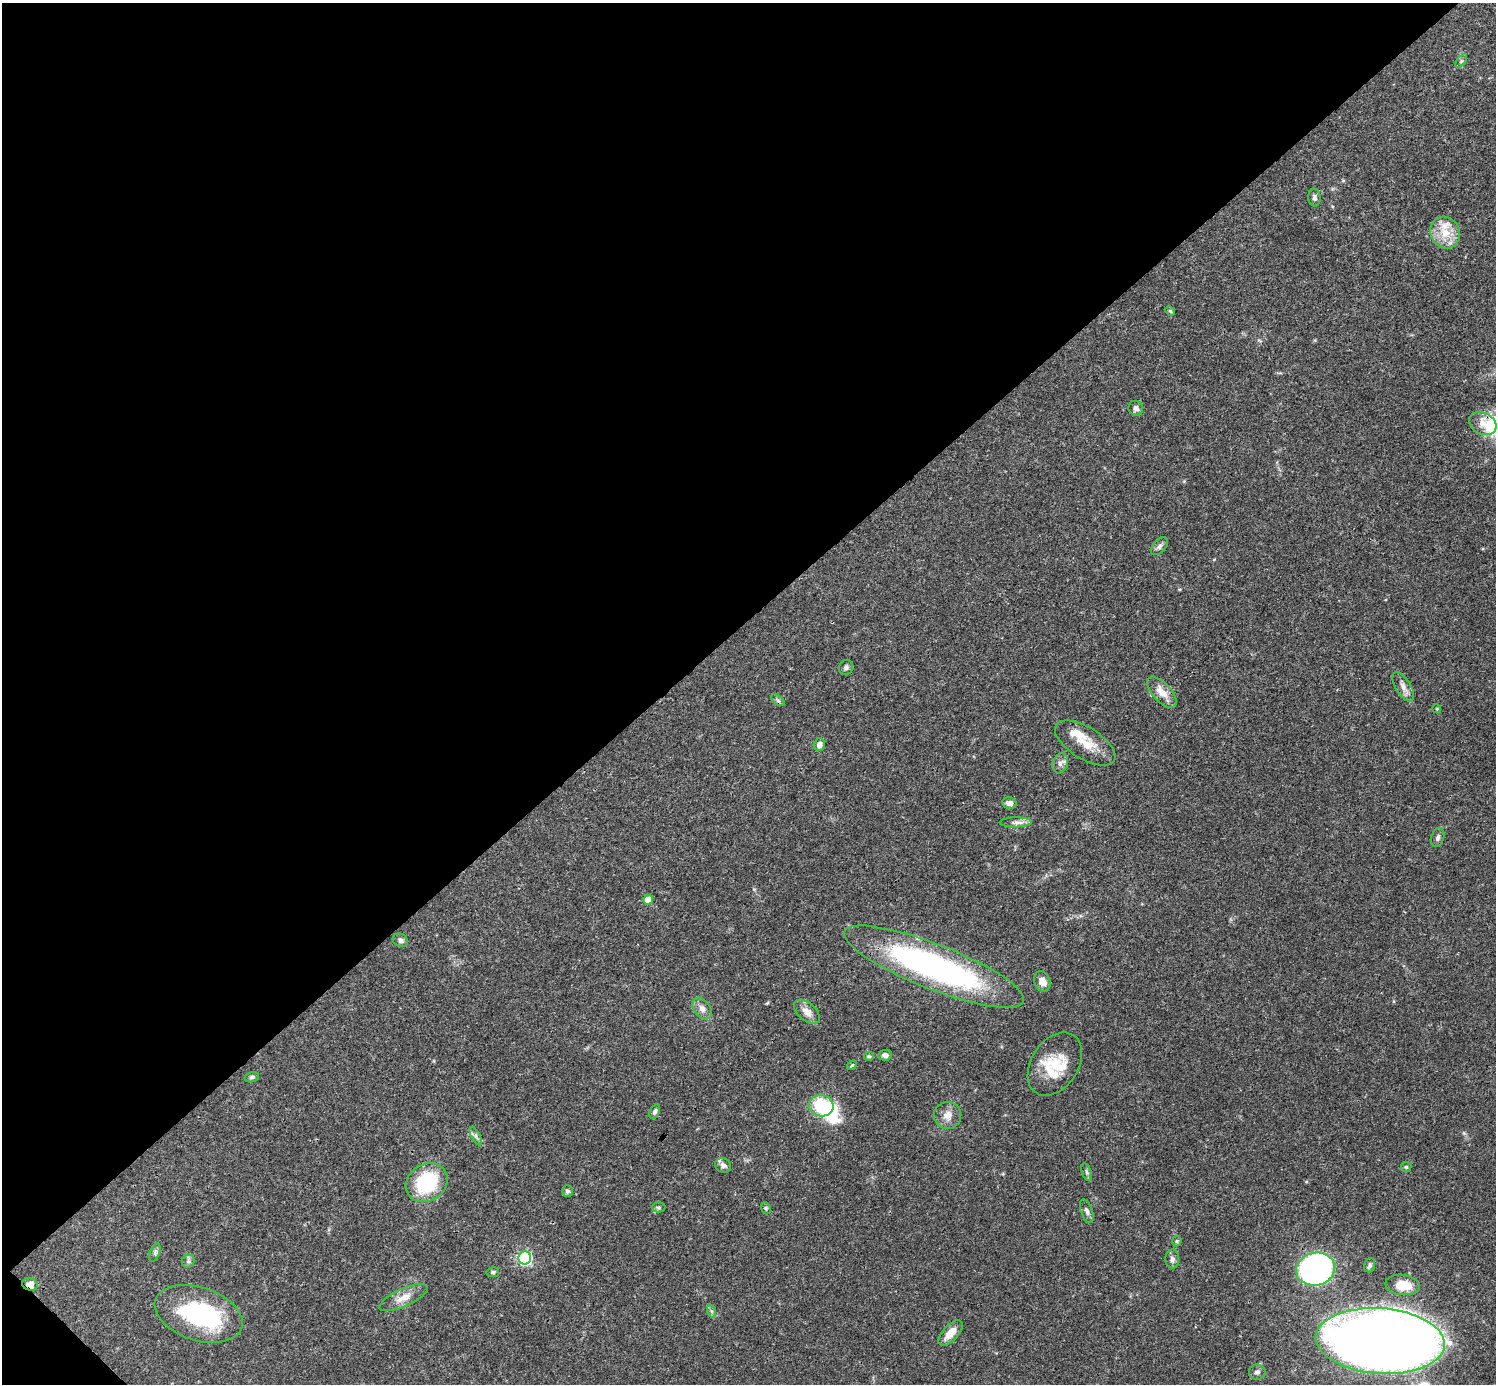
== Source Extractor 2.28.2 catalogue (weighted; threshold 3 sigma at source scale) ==
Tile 5 of 4 x 4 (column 1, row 2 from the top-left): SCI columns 1-1494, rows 2920-4301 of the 5982 x 5981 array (HDU 1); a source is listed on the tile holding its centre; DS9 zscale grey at full resolution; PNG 1498 x 1386 px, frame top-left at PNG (2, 3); each listed source drawn as its Kron ellipse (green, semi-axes under 4 px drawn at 4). Shown black and unused: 45% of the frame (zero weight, under 3 of 4 exposures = <1% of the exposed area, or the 3 px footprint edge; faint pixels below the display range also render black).
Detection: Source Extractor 2.28.2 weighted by HDU 2 'WHT'; one run over the whole footprint, this tile lists its part. Background 0.041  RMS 0.0027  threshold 0.012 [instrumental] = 3 sigma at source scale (4.5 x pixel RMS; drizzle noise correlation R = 1.50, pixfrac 1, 0.05/0.05 arcsec/px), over >= 5 px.
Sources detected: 66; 2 inside a brighter object's white glare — neither listed nor drawn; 7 inside a brighter listed object's ellipse — not listed separately; the other 57 listed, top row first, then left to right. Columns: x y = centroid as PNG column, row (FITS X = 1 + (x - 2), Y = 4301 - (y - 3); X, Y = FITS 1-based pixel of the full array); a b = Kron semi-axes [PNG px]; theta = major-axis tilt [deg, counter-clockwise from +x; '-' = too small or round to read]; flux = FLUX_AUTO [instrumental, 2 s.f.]
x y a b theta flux
1461 61 8 4 53 0.55
1314 198 9 6 -86 0.82
1445 232 16 14 -63 5.5
1170 311 5 4 - 0.35
1136 408 7 7 - 1
1483 423 14 10 -30 2.9
1159 546 10 6 49 0.9
846 667 8 7 - 0.75
1403 687 16 7 -59 1.8
1162 692 19 9 -47 3.6
778 700 8 4 -37 0.55
1437 709 4 3 - 0.24
1085 743 34 16 -32 6.4
819 744 6 5 - 1.4
1060 763 10 7 73 1.1
1009 803 7 5 -10 1.1
1016 822 16 5 1 1.2
1438 838 10 6 72 0.81
648 900 5 4 - 4.5
400 940 8 6 -30 0.91
934 967 96 22 -21 80
1042 981 10 8 -70 2.3
702 1008 12 8 -55 1.7
807 1012 15 8 -42 2.1
885 1055 7 5 11 1
869 1056 5 4 - 0.37
1055 1064 34 23 57 8.3
852 1065 5 4 - 0.34
252 1077 7 5 15 0.6
821 1106 12 10 -11 14
655 1112 7 5 63 0.72
947 1115 13 13 - 2.6
476 1136 10 4 -62 0.71
723 1165 8 7 - 0.99
1406 1167 5 5 - 0.41
1087 1172 9 4 -71 0.59
427 1182 22 18 33 18
567 1191 6 5 - 0.52
659 1207 7 5 -1 0.5
766 1208 6 4 -71 0.37
1087 1211 12 6 -71 0.94
1177 1241 5 5 - 0.36
155 1253 10 5 70 0.71
525 1258 6 6 - 55
1172 1259 9 7 -90 1
188 1261 7 6 - 0.64
1370 1265 7 5 72 0.61
1316 1269 19 16 14 81
493 1272 6 5 - 0.5
30 1284 8 6 -19 1.9
1403 1285 17 10 -8 5.6
403 1298 26 9 24 3.2
711 1311 7 4 -70 0.59
199 1314 45 26 -18 30
950 1333 16 7 49 3.4
1380 1341 65 33 -4 610
1257 1372 8 7 - 0.84
Overlapping masked pixels (flux is a lower limit): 1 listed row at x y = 30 1284